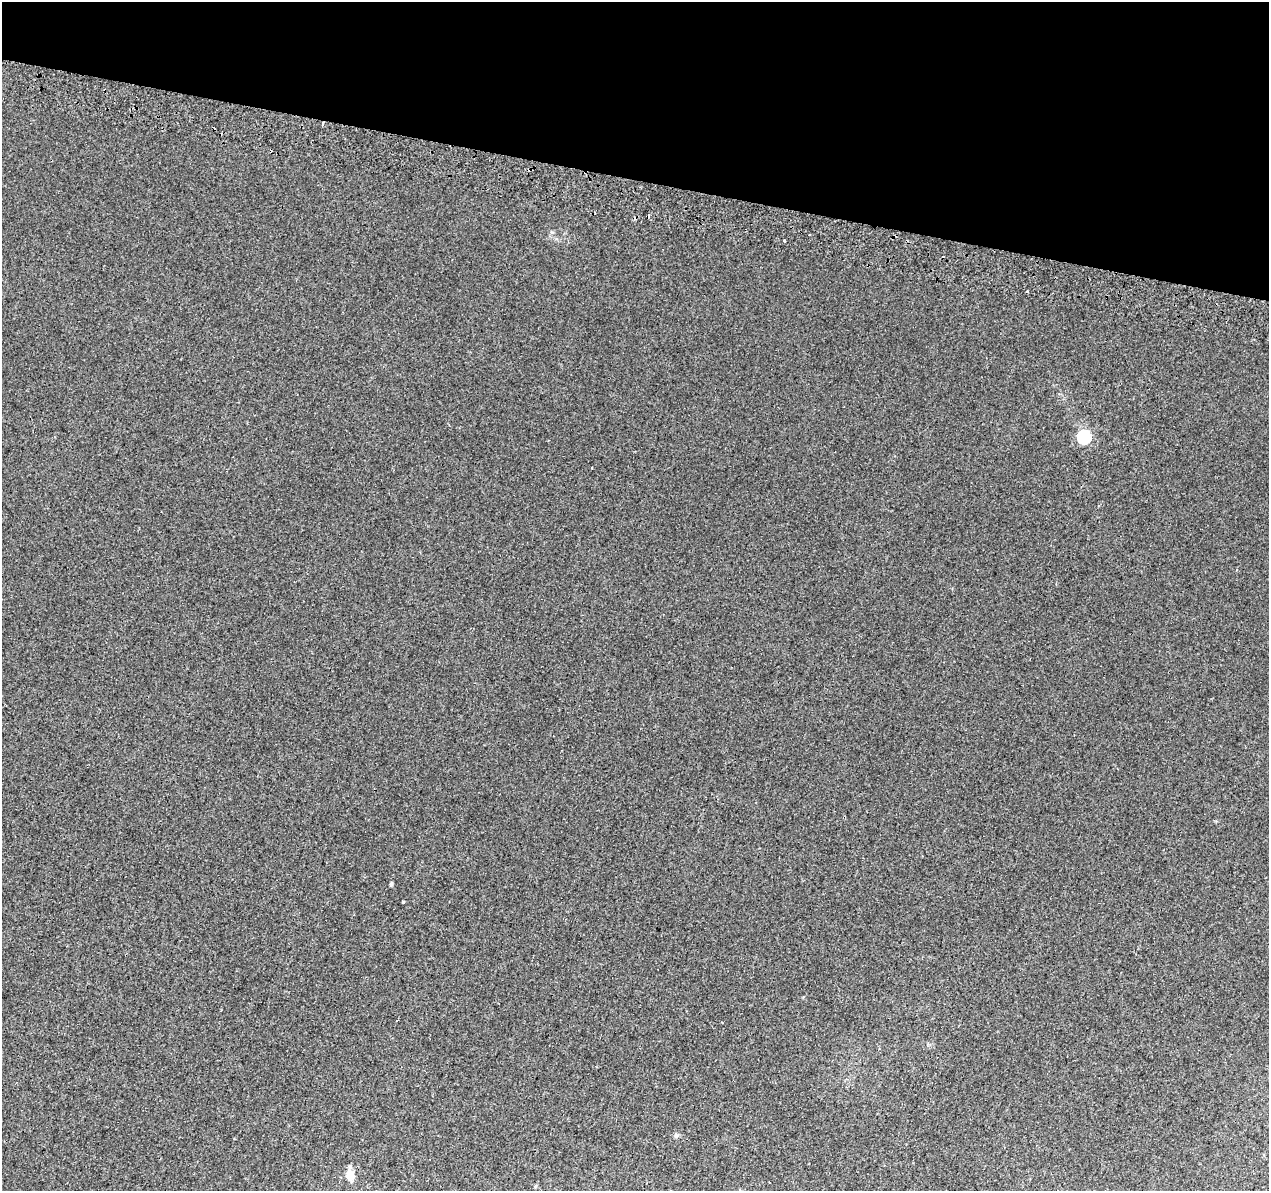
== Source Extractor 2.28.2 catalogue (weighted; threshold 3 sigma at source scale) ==
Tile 2 of 4 x 4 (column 2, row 1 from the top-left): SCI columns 1284-2550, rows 3892-5080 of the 5092 x 5344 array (HDU 1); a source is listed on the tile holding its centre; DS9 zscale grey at full resolution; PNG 1271 x 1193 px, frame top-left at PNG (2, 2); no overlay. Shown black and unused: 15% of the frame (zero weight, under 2 of 3 exposures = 2% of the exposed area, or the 3 px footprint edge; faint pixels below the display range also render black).
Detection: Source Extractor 2.28.2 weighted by HDU 2 'WHT'; one run over the whole footprint, this tile lists its part. Background 0.00752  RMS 0.0036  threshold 0.0161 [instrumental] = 3 sigma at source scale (4.5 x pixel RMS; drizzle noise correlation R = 1.50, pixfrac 1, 0.0396/0.0396 arcsec/px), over >= 5 px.
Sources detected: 14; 5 cosmic-ray / hot-pixel residue — not listed; the other 9 listed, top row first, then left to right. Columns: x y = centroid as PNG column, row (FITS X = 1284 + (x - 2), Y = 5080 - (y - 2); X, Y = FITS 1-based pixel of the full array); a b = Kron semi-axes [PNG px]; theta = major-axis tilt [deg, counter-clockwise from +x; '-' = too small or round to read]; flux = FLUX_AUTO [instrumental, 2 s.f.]
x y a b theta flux
322 124 4 3 - 2.4
784 241 3 3 - 0.75
1027 292 3 3 - 0.82
1084 437 6 6 - 40
592 468 2 2 - 0.32
391 884 4 3 - 0.75
403 902 3 3 - 0.52
350 1175 11 10 - 4
535 1186 5 4 - 0.43
Overlapping masked pixels (flux is a lower limit): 1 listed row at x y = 322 124